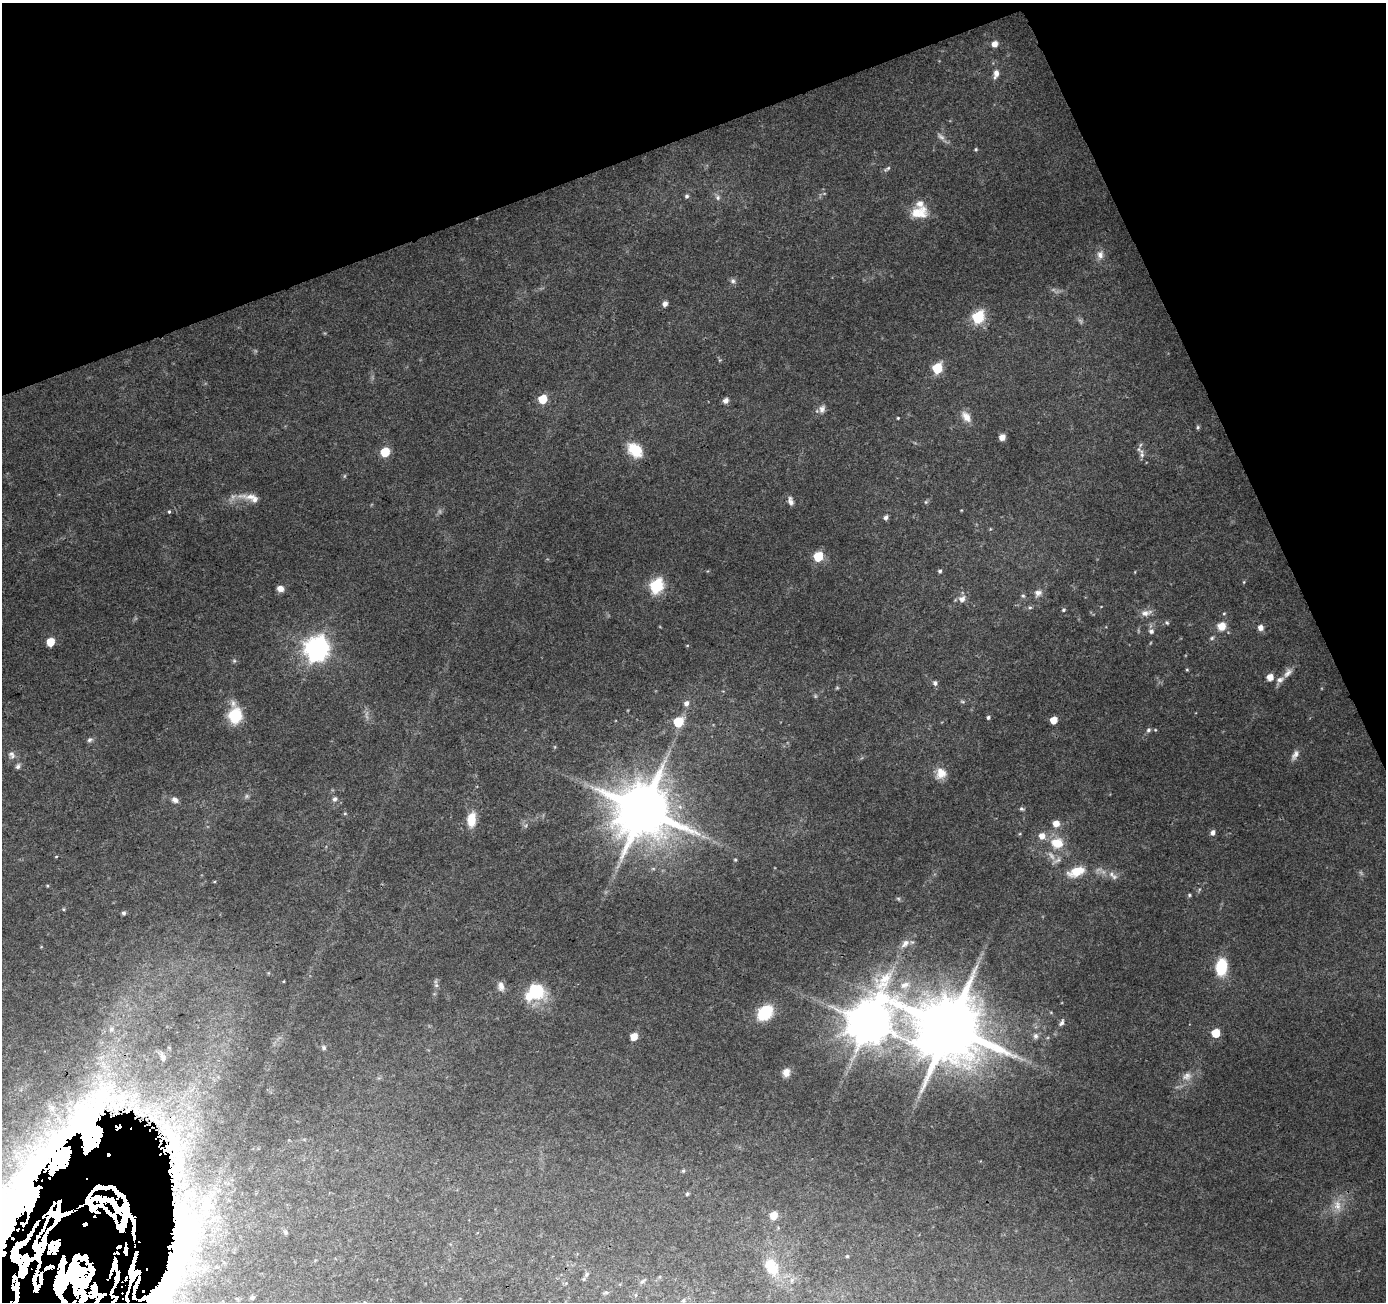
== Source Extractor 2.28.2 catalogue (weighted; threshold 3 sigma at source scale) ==
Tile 3 of 4 x 4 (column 3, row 1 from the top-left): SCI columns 2822-4205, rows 4004-5303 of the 5645 x 5464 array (HDU 1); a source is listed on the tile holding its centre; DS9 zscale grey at full resolution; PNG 1388 x 1304 px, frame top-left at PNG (2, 3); no overlay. Shown black and unused: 20% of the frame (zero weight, under 3 of 4 exposures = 5% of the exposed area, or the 3 px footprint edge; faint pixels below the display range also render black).
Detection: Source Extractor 2.28.2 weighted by HDU 2 'WHT'; one run over the whole footprint, this tile lists its part. Background 0.0724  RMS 0.005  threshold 0.0224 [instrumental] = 3 sigma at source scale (4.5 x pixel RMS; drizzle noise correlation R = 1.50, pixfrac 1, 0.0396/0.0396 arcsec/px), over >= 5 px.
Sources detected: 150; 5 too faint to see at this stretch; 4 inside a brighter object's white glare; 5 cosmic-ray / hot-pixel residue — not listed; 21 inside a brighter listed object's ellipse — not listed separately; the other 115 listed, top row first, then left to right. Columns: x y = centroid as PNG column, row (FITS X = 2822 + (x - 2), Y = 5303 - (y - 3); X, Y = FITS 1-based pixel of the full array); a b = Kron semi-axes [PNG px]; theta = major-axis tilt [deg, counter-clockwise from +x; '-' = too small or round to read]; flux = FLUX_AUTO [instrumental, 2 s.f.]
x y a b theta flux
994 44 6 6 - 3.2
996 73 11 6 78 2.7
976 149 5 4 - 0.59
887 169 10 4 30 1
687 196 6 5 - 0.88
718 198 7 6 - 1.4
919 212 22 14 9 9.6
1100 255 11 9 87 3.1
733 281 7 6 - 1.4
665 304 6 5 - 2
978 317 7 6 - 54
937 368 6 5 - 30
543 399 6 5 - 14
726 401 6 5 - 2.6
822 409 11 8 70 2.4
966 417 16 10 -54 4.5
898 418 3 3 - 0.44
1198 427 6 4 -89 0.8
1002 437 6 6 - 2.8
635 450 19 13 -42 12
385 452 6 6 - 17
1142 454 16 6 -78 2.5
251 497 38 7 -2 5.9
790 501 11 6 -75 2.1
926 502 5 5 - 0.71
169 511 4 4 - 0.66
886 517 5 5 - 1.6
818 557 6 5 - 22
940 571 5 4 - 0.85
1244 582 5 3 - 0.49
656 586 7 6 - 74
280 588 8 7 - 2.9
1038 593 10 9 - 2.6
1023 596 6 5 - 0.92
962 599 8 7 - 3
1030 607 6 4 0 0.74
1063 610 5 4 - 0.68
1146 613 15 7 13 3.3
1167 623 6 4 -61 0.71
1222 626 11 10 - 5.5
1260 628 6 6 - 3
1151 631 7 7 - 1.7
1212 638 6 5 - 0.84
50 642 6 5 - 10
317 649 9 8 - 440
234 661 5 5 - 0.75
1187 670 4 4 - 0.52
1288 673 15 7 50 3.2
1270 677 5 5 - 5.1
935 683 6 6 - 1.3
837 688 6 4 18 0.55
962 702 7 3 -19 0.7
686 703 7 6 - 2.3
235 716 12 8 88 31
988 717 4 4 - 0.93
1054 720 5 5 - 6.5
678 722 6 6 - 22
1148 730 7 6 - 1.2
89 740 7 6 - 1.2
12 755 10 7 -70 1.9
1295 755 15 7 62 2.5
18 766 7 5 64 1.3
941 773 15 12 73 6.1
335 799 7 6 - 1.4
175 800 8 6 -33 2.3
1021 809 6 5 - 0.96
643 810 16 15 - 3400
345 813 5 3 - 0.51
471 819 18 10 84 8.5
1056 824 6 6 - 4.9
1213 832 5 5 - 2.1
1042 836 7 7 - 4.2
1057 843 14 12 -7 10
56 856 4 3 - 0.38
1051 856 15 6 -53 3.3
735 860 5 3 - 0.49
1076 872 24 12 20 10
1114 877 8 7 - 1.9
1189 895 5 4 - 0.68
898 898 6 4 -19 0.73
123 913 6 4 -2 0.82
905 943 14 8 45 3.6
1221 967 16 10 83 21
284 981 4 2 - 0.35
436 985 6 4 -44 0.93
905 985 15 9 21 5
501 986 13 7 -83 2.7
537 991 23 16 -51 18
765 1012 16 11 44 22
869 1023 16 12 58 2100
1062 1023 8 5 58 1.4
950 1027 19 17 9 5100
1216 1033 5 5 - 14
634 1036 5 5 - 8.4
1036 1036 7 6 - 1.7
324 1048 6 5 - 1.1
786 1072 9 8 - 3.6
1187 1076 13 10 29 3.7
88 1137 207 75 80 4500
683 1171 5 4 - 0.67
173 1172 60 22 66 47
687 1194 5 5 - 0.66
206 1205 15 15 - 9.1
1337 1205 17 10 -82 5.8
773 1215 6 5 - 8.2
285 1232 7 6 - 1
847 1256 4 4 - 0.53
772 1267 28 18 -62 15
82 1268 90 55 86 9600
587 1274 8 7 - 1.6
643 1281 11 5 42 1.4
606 1292 10 4 7 1.1
636 1295 6 4 89 0.76
252 1298 5 4 - 0.82
684 1300 6 4 88 0.86
Overlapping masked pixels (flux is a lower limit): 3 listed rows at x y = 88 1137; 173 1172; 82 1268